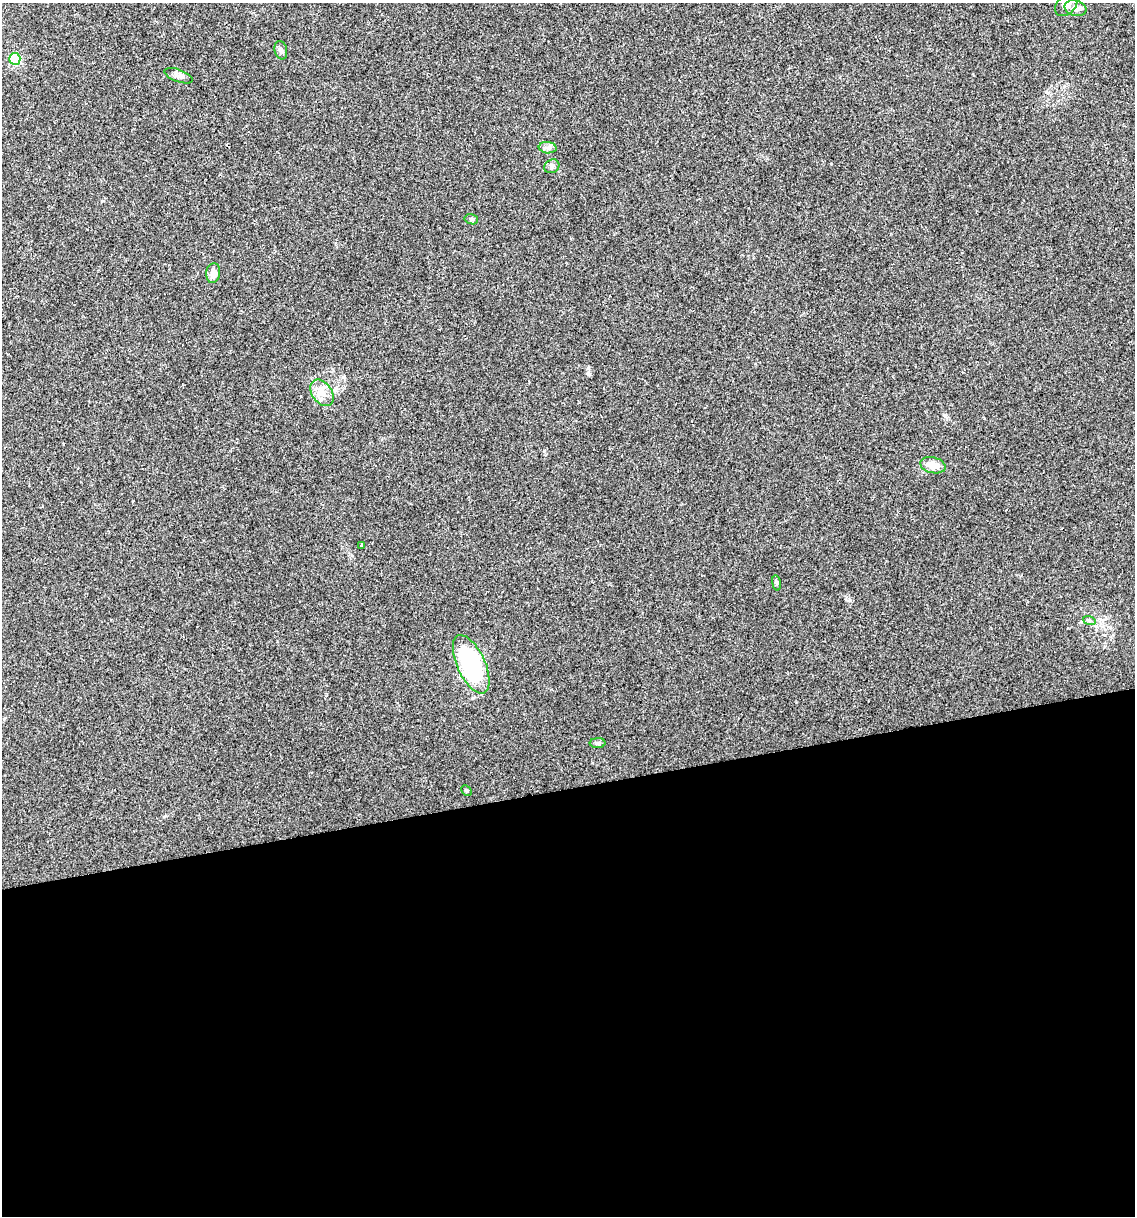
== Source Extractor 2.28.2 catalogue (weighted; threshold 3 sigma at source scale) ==
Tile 15 of 4 x 4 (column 3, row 4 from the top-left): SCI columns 2337-3469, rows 1-1214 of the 4627 x 4856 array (HDU 1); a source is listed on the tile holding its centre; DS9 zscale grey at full resolution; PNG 1137 x 1218 px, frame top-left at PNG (2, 3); each listed source drawn as its Kron ellipse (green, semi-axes under 4 px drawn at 4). Shown black and unused: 35% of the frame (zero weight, under 2 of 3 exposures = <1% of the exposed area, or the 3 px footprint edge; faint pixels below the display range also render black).
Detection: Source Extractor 2.28.2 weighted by HDU 2 'WHT'; one run over the whole footprint, this tile lists its part. Background 0.0176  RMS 0.0045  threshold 0.0202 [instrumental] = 3 sigma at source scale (4.5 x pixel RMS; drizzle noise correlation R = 1.50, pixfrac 1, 0.0396/0.0396 arcsec/px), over >= 5 px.
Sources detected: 17; all 17 listed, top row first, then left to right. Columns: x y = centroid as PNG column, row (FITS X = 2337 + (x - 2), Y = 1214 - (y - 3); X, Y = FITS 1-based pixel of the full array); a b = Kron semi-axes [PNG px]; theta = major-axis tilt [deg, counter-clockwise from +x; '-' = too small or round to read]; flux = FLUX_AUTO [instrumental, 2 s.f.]
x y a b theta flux
1066 5 13 9 47 2.8
1075 8 11 7 -17 2.2
281 50 9 6 -75 1.2
15 59 6 5 - 37
179 76 15 6 -20 1.8
548 148 9 5 -5 1.4
552 166 8 6 32 1.4
471 219 7 5 -14 0.8
213 273 10 7 83 3.3
322 393 14 10 -54 4.6
933 465 13 8 -13 4.5
361 545 3 3 - 0.5
776 583 8 4 -81 0.64
1089 620 6 4 -20 0.79
471 664 31 14 -65 54
598 743 8 5 0 1.1
466 791 6 4 -44 0.55
Isophote crosses this tile's border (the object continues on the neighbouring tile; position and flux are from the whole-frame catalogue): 1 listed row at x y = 1066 5
Unlisted compact peaks at least as high as the median listed source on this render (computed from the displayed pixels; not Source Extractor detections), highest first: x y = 850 600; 945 415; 588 372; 544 451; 165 816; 1046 92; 102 201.